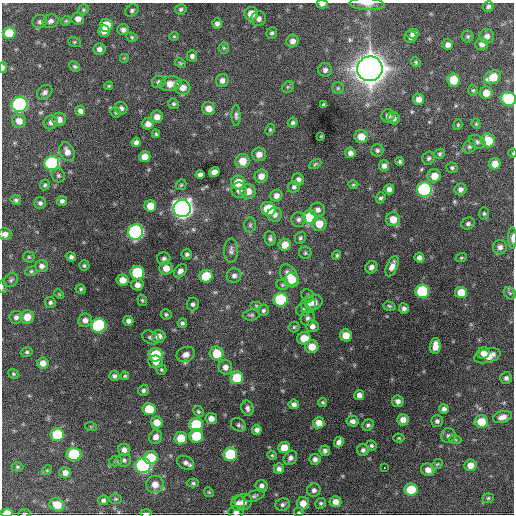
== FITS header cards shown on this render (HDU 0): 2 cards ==
NAXIS1  =                  512 / Axis length
NAXIS2  =                  512 / Axis length

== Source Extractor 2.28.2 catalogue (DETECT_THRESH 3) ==
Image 512 x 512 px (HDU 0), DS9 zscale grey, 1 PNG px = 1 image px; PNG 516 x 516 px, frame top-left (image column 1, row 512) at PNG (2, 3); each listed source drawn as its Kron ellipse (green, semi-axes under 4 px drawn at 4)
Background 1320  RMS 39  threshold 116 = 3 sigma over >= 5 px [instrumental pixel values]
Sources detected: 283; all 283 listed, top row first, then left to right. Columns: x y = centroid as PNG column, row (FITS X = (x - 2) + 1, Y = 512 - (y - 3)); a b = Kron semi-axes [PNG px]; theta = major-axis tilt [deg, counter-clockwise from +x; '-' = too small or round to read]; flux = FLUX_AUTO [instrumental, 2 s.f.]
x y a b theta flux
322 4 5 3 - 9.2e+03
367 4 17 6 -4 1.5e+04
488 6 5 5 - 6.5e+03
181 9 6 5 - 5.5e+03
83 10 5 5 - 3.6e+03
132 10 7 5 35 6.0e+03
251 14 7 7 - 3.2e+04
78 19 6 6 - 1.5e+04
259 19 7 7 - 1.2e+04
51 21 8 6 24 9.7e+03
66 21 5 4 - 3.0e+03
40 22 7 6 - 7.6e+03
217 24 5 5 - 8.6e+03
106 25 6 6 - 5.7e+04
123 30 6 5 - 9.8e+03
104 31 6 5 - 1.5e+04
9 33 6 6 - 5.9e+04
272 33 6 5 - 5.5e+03
413 34 6 5 - 9.1e+03
174 36 5 4 - 2.8e+03
487 36 7 7 - 1.3e+04
132 37 6 4 -23 3.7e+03
411 37 6 6 - 9.1e+03
468 37 6 6 - 4.8e+03
292 41 6 6 - 1.4e+04
74 42 6 5 - 3.4e+03
482 44 6 6 - 1.1e+04
448 45 5 5 - 1.2e+04
224 48 5 5 - 4.2e+03
99 49 6 6 - 1.1e+04
192 56 5 5 - 8.1e+03
124 58 5 5 - 2.8e+03
416 62 5 4 - 3.2e+03
180 63 6 3 -26 3.3e+03
75 66 6 4 -42 4.8e+03
3 67 6 4 90 5.8e+03
370 69 13 12 - 4.6e+06
325 70 7 7 - 9.7e+03
493 77 9 6 23 5.0e+04
222 80 6 6 - 1.2e+04
454 80 6 6 - 6.0e+04
159 82 7 6 - 6.9e+03
171 84 11 7 9 2.5e+04
109 86 4 3 - 3.1e+03
288 87 6 5 - 4.3e+03
183 88 8 7 - 2.1e+04
338 88 5 5 - 4.7e+03
473 90 5 4 - 3.6e+03
45 92 8 6 41 8.8e+03
486 93 6 6 - 2.7e+04
419 99 5 5 - 1.8e+04
509 99 7 7 - 1.7e+05
20 104 8 7 - 4.9e+05
174 104 5 5 - 4.6e+03
324 104 4 3 - 4.0e+03
121 108 6 6 - 8.5e+03
209 109 6 6 - 2.3e+04
80 111 5 5 - 1.1e+04
116 112 5 5 - 3.7e+03
236 115 10 4 -90 7.0e+03
388 116 6 6 - 9.0e+03
157 117 6 6 - 1.7e+04
394 118 6 6 - 8.7e+03
59 119 7 6 - 1.7e+04
19 121 7 7 - 2.2e+04
51 122 7 6 - 1.1e+04
293 123 5 4 - 5.8e+03
148 124 5 5 - 1.6e+04
476 124 5 4 - 3.1e+03
458 125 5 4 - 3.1e+03
270 129 6 4 63 3.5e+03
156 134 4 3 - 3.5e+03
321 136 3 2 - 2.2e+03
361 136 6 6 - 3.2e+04
488 140 7 6 - 5.3e+04
136 142 4 4 - 8.4e+03
477 142 9 6 -27 7.6e+03
470 146 7 6 - 6.9e+03
377 150 6 6 - 6.2e+03
67 152 10 7 -65 1.7e+04
350 153 5 5 - 1.1e+04
513 153 5 3 - 2.2e+03
259 154 7 7 - 1.9e+04
440 154 5 4 - 4.5e+03
145 157 6 5 - 2.5e+04
429 158 7 6 - 6.3e+03
242 161 7 7 - 3.8e+04
400 161 4 4 - 4.6e+03
52 163 7 7 - 2.7e+05
315 164 6 4 27 3.7e+03
495 164 6 5 - 2.4e+04
384 166 6 5 - 1.0e+04
452 168 6 5 - 4.8e+03
214 172 5 5 - 1.8e+04
58 175 7 6 - 5.7e+03
200 175 4 4 - 8.5e+03
261 176 7 6 - 1.9e+04
434 176 7 6 - 3.0e+04
298 179 6 5 - 9.1e+03
238 183 7 7 - 4.5e+04
353 184 5 3 - 2.9e+03
45 185 5 4 - 4.5e+03
181 185 6 4 44 3.5e+03
294 187 6 5 - 6.4e+03
389 189 5 5 - 1.0e+04
460 189 6 5 - 1.0e+04
239 190 8 7 - 1.3e+04
424 190 7 7 - 4.1e+05
248 191 7 7 - 2.5e+04
276 196 6 6 - 1.3e+04
381 198 5 4 - 5.7e+03
16 200 5 5 - 5.2e+03
62 201 5 5 - 8.0e+03
40 203 5 5 - 6.9e+03
150 206 6 6 - 3.4e+04
182 209 9 8 - 1.6e+06
268 209 7 7 - 7.7e+04
317 210 7 7 - 1.1e+04
484 213 6 5 - 4.5e+03
275 214 7 7 - 1.3e+04
310 217 7 7 - 1.0e+05
298 219 7 7 - 8.9e+03
393 219 7 7 - 3.1e+04
319 224 7 7 - 3.4e+04
468 224 7 5 24 7.1e+03
250 225 7 6 - 6.3e+03
136 232 7 7 - 5.7e+05
5 234 6 6 - 1.2e+04
270 238 7 5 -80 7.2e+03
300 238 6 5 - 5.1e+03
512 238 11 4 -90 9.6e+03
285 245 6 6 - 3.2e+04
500 247 7 7 - 1.1e+04
231 250 12 7 87 1.0e+04
305 253 6 6 - 4.7e+03
187 254 5 5 - 5.7e+03
337 255 5 4 - 4.1e+03
29 257 5 5 - 4.1e+03
71 257 5 4 - 6.7e+03
164 258 7 6 - 7.7e+03
419 258 5 4 - 9.3e+03
461 258 6 4 19 3.3e+03
84 265 5 5 - 4.6e+03
42 266 6 6 - 1.1e+04
392 266 11 5 66 1.8e+04
371 267 6 6 - 1.2e+04
166 268 6 6 - 2.4e+04
31 271 6 4 22 4.2e+03
180 271 7 5 49 1.1e+04
137 273 7 6 - 1.5e+05
289 275 11 8 -58 2.7e+04
206 276 6 6 - 7.4e+04
234 276 7 7 - 1.0e+04
11 280 8 6 44 6.1e+03
122 280 6 5 - 2.3e+04
292 280 7 7 - 5.1e+04
137 285 6 5 - 1.5e+04
282 285 6 5 - 4.0e+03
2 287 6 3 -83 2.9e+03
81 289 5 4 - 4.4e+03
422 291 7 7 - 1.8e+05
461 293 6 6 - 4.4e+04
510 293 7 5 -44 5.5e+03
59 294 5 4 - 2.6e+03
308 296 7 6 - 5.4e+03
142 300 6 4 -74 3.8e+03
281 300 7 7 - 1.9e+05
50 302 5 5 - 5.5e+03
314 302 9 7 21 2.3e+04
193 304 6 6 - 7.1e+03
256 305 6 4 0 3.1e+03
308 305 8 7 - 1.1e+04
389 306 6 4 -18 4.3e+03
404 308 5 5 - 8.8e+03
263 310 6 5 - 6.1e+03
303 310 7 6 - 6.8e+03
166 314 5 5 - 4.8e+03
251 315 8 5 7 5.5e+03
16 317 6 6 - 9.0e+03
27 317 7 6 - 3.2e+04
308 318 8 7 - 8.4e+03
85 320 7 6 - 1.4e+04
128 321 5 5 - 1.0e+04
182 323 5 4 - 5.2e+03
99 325 7 7 - 2.8e+05
312 326 6 6 - 1.3e+04
294 327 5 5 - 4.0e+03
346 335 6 5 - 3.3e+04
159 336 7 6 - 2.0e+04
151 337 9 6 -27 7.1e+03
304 338 7 6 - 3.7e+04
435 346 8 5 86 2.5e+04
312 347 6 6 - 3.5e+04
27 352 6 4 15 4.7e+03
217 353 7 7 - 5.2e+04
483 353 6 5 - 1.7e+04
186 354 9 7 21 1.6e+04
156 355 7 7 - 1.0e+05
487 356 13 7 14 3.0e+04
156 362 7 6 - 1.8e+04
43 363 6 5 - 1.8e+04
225 367 7 7 - 1.4e+04
161 370 5 5 - 3.7e+03
13 374 5 4 - 3.5e+03
114 376 5 5 - 6.9e+03
125 376 4 4 - 3.7e+03
237 378 6 6 - 8.2e+04
506 378 6 5 - 8.6e+03
143 390 5 5 - 6.3e+03
359 395 5 5 - 1.4e+04
398 401 6 5 - 1.1e+04
323 402 4 4 - 3.6e+03
294 404 5 5 - 9.4e+03
247 408 8 6 -76 8.9e+03
149 409 6 6 - 6.9e+04
444 409 5 4 - 9.3e+03
198 411 6 5 - 4.2e+03
502 417 10 5 16 1.6e+04
211 418 6 5 - 1.8e+04
403 420 6 5 - 1.8e+04
353 421 6 5 - 1.0e+04
437 421 6 6 - 6.9e+03
156 422 6 6 - 2.8e+04
481 422 7 6 - 5.0e+04
319 423 6 5 - 2.4e+04
196 425 7 6 - 1.3e+05
238 425 8 6 -32 6.1e+03
368 425 6 5 - 5.9e+03
91 427 6 3 -19 2.9e+03
257 430 5 5 - 1.2e+04
57 434 7 6 - 1.1e+05
196 436 6 6 - 8.2e+04
448 436 7 7 - 7.9e+03
156 437 7 6 - 1.5e+04
181 438 6 6 - 4.9e+04
399 438 5 4 - 3.2e+03
455 439 6 4 -19 3.5e+03
339 442 5 4 - 1.1e+04
371 446 5 5 - 5.5e+03
284 448 6 5 - 3.7e+04
124 450 6 6 - 1.3e+04
363 450 6 6 - 7.8e+03
325 451 5 5 - 7.3e+03
74 454 7 6 - 1.4e+05
230 454 7 6 - 1.4e+05
272 455 5 4 - 3.2e+03
150 458 7 6 - 8.0e+04
290 458 7 6 - 9.9e+03
315 459 5 5 - 9.7e+03
123 460 7 6 - 7.9e+03
116 461 7 5 11 4.5e+03
185 463 9 6 -25 1.0e+04
437 464 6 4 42 3.8e+03
470 465 6 6 - 2.2e+04
143 466 7 7 - 5.3e+05
17 467 6 4 -1 3.8e+03
384 467 3 2 - 3.4e+03
279 469 5 5 - 1.0e+04
47 470 5 4 - 2.9e+03
428 470 7 6 - 1.8e+04
65 473 6 5 - 1.5e+04
193 483 6 4 -1 4.3e+03
155 484 9 8 - 2.6e+04
262 486 6 6 - 9.5e+03
314 490 7 6 - 8.5e+03
411 490 6 6 - 7.2e+04
209 492 5 4 - 3.4e+03
254 496 11 5 21 7.2e+03
488 498 6 5 - 4.1e+03
116 499 6 5 - 3.9e+03
103 500 5 5 - 6.3e+03
243 502 9 8 - 1.9e+04
335 502 6 5 - 1.9e+04
238 503 7 7 - 1.2e+04
303 503 6 6 - 2.3e+04
321 503 6 5 - 4.9e+03
283 504 7 6 - 7.1e+03
57 505 7 6 - 4.3e+04
236 512 7 6 - 1.1e+04
299 512 5 3 - 3.1e+03
7 513 6 4 3 3.0e+04
24 513 6 3 7 2.5e+03
146 513 5 2 - 5.4e+03
At the frame edge (FLAGS 8, measured only in part): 12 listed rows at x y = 322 4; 367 4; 3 67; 509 99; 513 153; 5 234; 512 238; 2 287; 236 512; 7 513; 24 513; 146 513